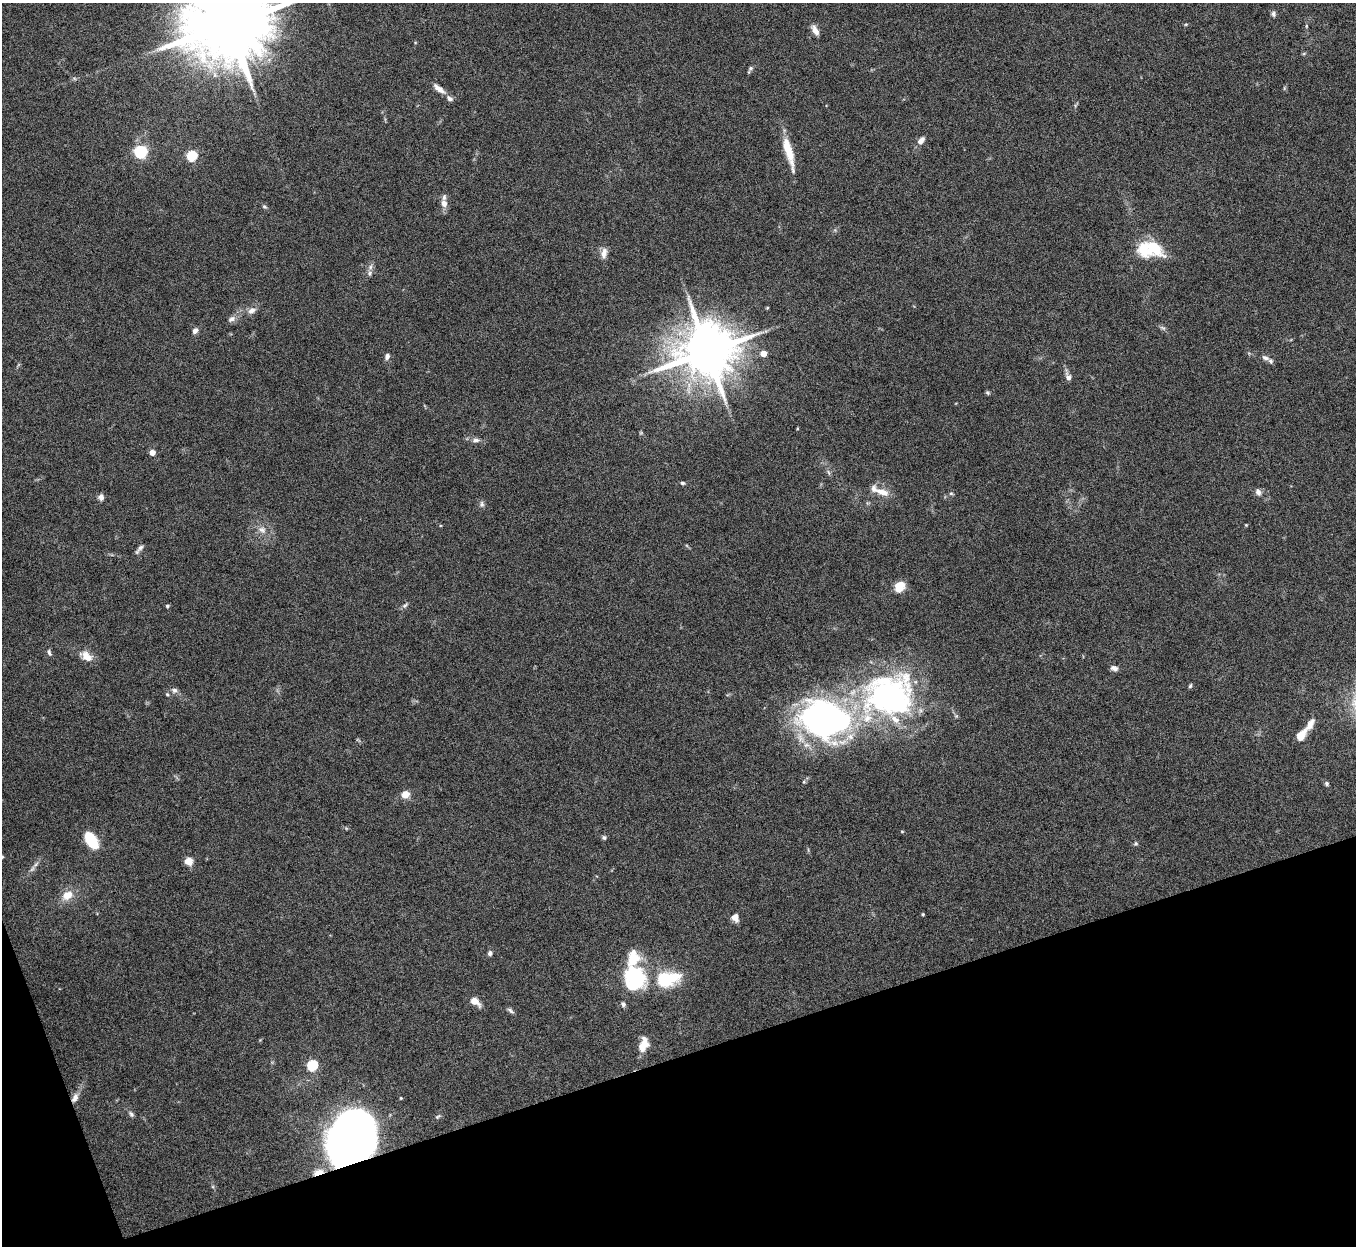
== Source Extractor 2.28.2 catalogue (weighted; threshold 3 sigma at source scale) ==
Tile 14 of 4 x 4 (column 2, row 4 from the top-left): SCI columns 1357-2710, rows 153-1396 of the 5420 x 5405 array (HDU 1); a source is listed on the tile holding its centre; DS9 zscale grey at full resolution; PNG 1358 x 1248 px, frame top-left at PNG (2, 3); no overlay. Shown black and unused: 17% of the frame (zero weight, under 5 of 10 exposures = <1% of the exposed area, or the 3 px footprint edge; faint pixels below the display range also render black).
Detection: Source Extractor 2.28.2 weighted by HDU 2 'WHT'; one run over the whole footprint, this tile lists its part. Background 0.157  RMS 0.0059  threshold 0.024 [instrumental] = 3 sigma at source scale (4.09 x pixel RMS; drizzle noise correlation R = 1.36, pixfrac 0.8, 0.05/0.05 arcsec/px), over >= 5 px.
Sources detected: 89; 4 inside a brighter object's white glare — not listed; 7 inside a brighter listed object's ellipse — not listed separately; the other 78 listed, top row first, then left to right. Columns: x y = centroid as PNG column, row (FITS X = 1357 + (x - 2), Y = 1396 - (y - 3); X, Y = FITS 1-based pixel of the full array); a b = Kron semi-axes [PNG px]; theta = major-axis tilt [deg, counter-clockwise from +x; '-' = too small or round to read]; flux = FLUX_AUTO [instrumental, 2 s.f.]
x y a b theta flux
1273 14 7 6 - 1.3
229 24 22 18 14 8700
1186 24 6 3 18 0.55
1306 26 5 3 - 0.61
815 30 12 6 -59 3.5
750 68 7 6 - 1.1
439 89 17 6 -38 4
921 141 8 6 47 3.8
141 152 6 5 - 85
789 152 40 8 -75 13
192 156 5 5 - 44
444 203 9 7 -79 4.2
264 207 6 5 - 0.95
1155 248 27 15 -41 16
604 253 15 8 80 3.4
369 273 8 7 - 1.8
767 308 5 3 - 0.49
252 310 11 7 32 3.1
231 319 11 7 30 2.4
1163 328 9 4 -35 1.2
195 331 5 5 - 2.8
707 352 15 14 - 3600
763 353 5 4 - 8
387 356 8 6 71 1.8
1265 358 10 5 -21 1.7
1068 377 8 6 -69 2.7
987 393 6 5 - 0.78
476 440 11 5 4 2.1
152 453 4 4 - 6.4
828 472 7 4 -70 1
682 483 6 4 -3 1
882 492 19 8 -17 5.9
1258 492 9 7 -64 2.2
951 493 6 4 -1 0.69
101 497 7 6 - 2.5
482 504 9 5 -73 1.4
1246 525 4 3 - 0.44
262 530 11 8 -30 3.4
139 549 13 4 50 1.8
899 587 11 9 64 9.3
405 605 10 4 39 1.2
167 606 4 4 - 0.82
49 653 9 5 -74 1.3
86 656 17 10 -36 5.9
1114 668 10 6 -19 2
1190 686 6 4 71 0.81
174 690 7 7 - 1.7
167 694 5 4 - 0.65
890 697 72 52 24 150
825 719 52 39 -11 190
1310 724 17 7 57 4.6
1301 736 13 8 56 6.7
804 782 5 3 - 0.56
1327 783 5 5 - 0.97
405 794 5 5 - 14
902 831 4 3 - 0.46
604 837 6 5 - 1
91 840 17 9 -58 21
1136 843 6 5 - 0.84
2 857 4 3 - 0.5
189 861 10 10 - 3.9
36 864 8 4 45 1.5
67 895 13 10 31 7.2
923 914 4 3 - 0.59
735 917 9 8 - 3.4
490 953 7 5 83 1.4
632 974 26 20 17 30
664 979 24 19 -55 20
475 1001 13 7 -37 4.7
623 1004 6 5 - 1.4
510 1011 11 4 -39 1.3
643 1045 16 9 70 8.1
312 1065 5 5 - 47
75 1098 13 7 63 3.3
131 1114 8 5 -54 1.3
438 1117 9 4 39 1
350 1139 46 35 68 430
318 1172 11 5 16 4.2
Overlapping masked pixels (flux is a lower limit): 3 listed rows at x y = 75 1098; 350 1139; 318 1172
Isophote crosses this tile's border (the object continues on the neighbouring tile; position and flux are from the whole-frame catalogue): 2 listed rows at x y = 229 24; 2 857